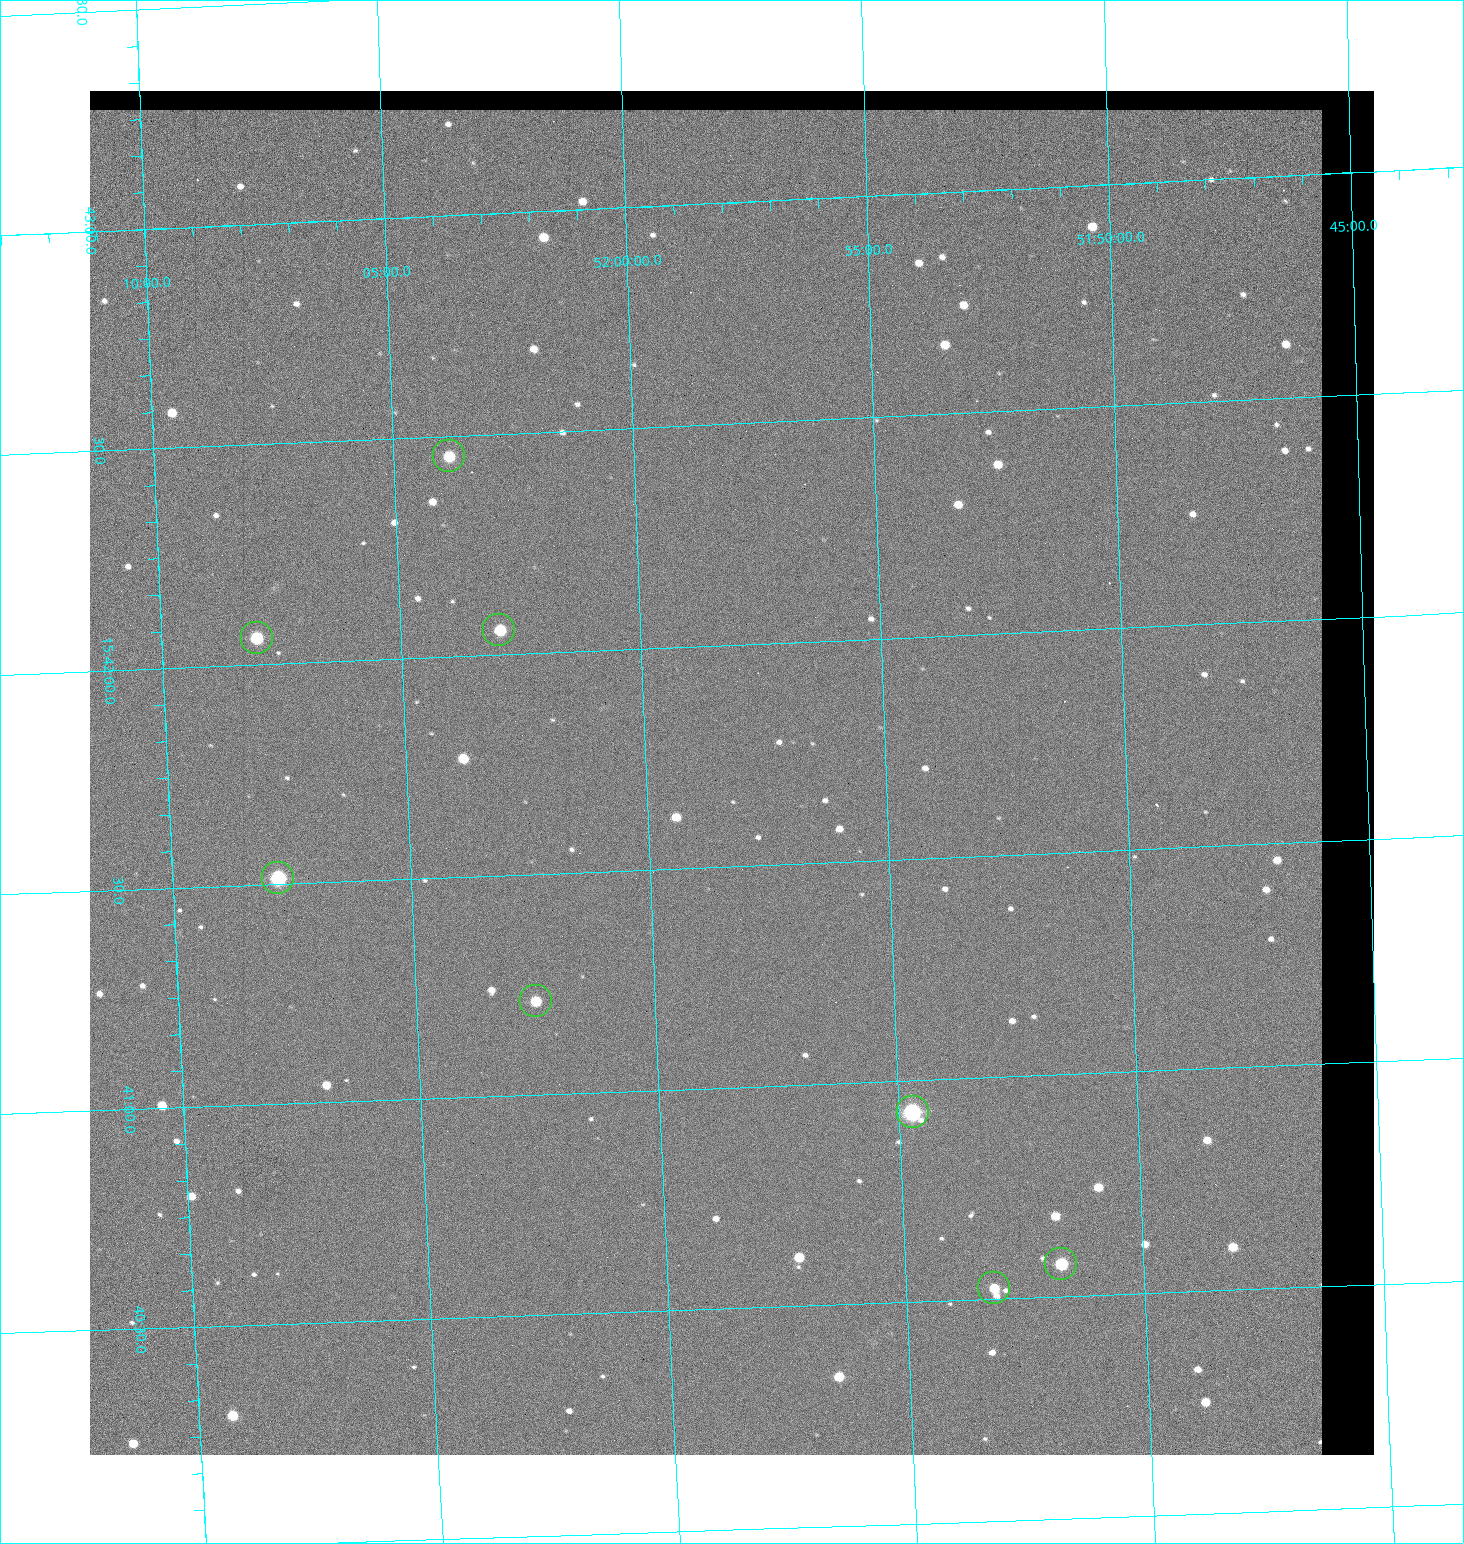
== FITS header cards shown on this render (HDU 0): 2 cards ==
NAXIS1  =                 1284 / length of data axis 1
NAXIS2  =                 1364 / length of data axis 2

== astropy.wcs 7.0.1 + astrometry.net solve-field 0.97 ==
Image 1284 x 1364 px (HDU 0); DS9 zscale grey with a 90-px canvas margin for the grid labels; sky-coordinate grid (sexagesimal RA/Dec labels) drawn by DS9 from the SOLVED WCS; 8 Tycho-2 reference stars matched to detected sources circled (green)
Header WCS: RA---TAN/DEC--TAN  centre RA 15:41:43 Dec +51:58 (235.43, +51.97 deg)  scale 1.26 arcsec/px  FOV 26.9' x 28.5'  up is +92 deg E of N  parity flipped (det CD > 0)
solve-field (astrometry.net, Tycho-2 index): VERIFIED the header's WCS against the Tycho-2 star catalogue (8 matches, 0 conflicts) and refined it, rather than solving blind
Solved WCS: RA---TAN-SIP/DEC--TAN-SIP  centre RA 15:41:43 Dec +51:58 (235.43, +51.97 deg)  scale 1.25 arcsec/px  FOV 26.8' x 28.5'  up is +92 deg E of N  parity flipped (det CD > 0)
The solver's refit moves the header's centre by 0.59 arcsec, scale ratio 0.9976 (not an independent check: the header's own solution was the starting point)
Tycho-2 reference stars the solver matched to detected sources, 8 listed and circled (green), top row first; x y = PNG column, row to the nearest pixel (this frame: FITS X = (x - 90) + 1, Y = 1364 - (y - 91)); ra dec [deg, ICRS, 3 dp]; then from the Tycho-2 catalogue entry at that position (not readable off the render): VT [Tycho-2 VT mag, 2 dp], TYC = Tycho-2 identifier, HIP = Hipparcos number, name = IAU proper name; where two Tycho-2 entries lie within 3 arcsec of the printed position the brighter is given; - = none
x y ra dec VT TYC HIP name
449 456 235.614 +52.064 11.61 3489-1132-1 - -
499 630 235.514 +52.049 11.19 3489-1407-1 - -
257 638 235.515 +52.133 11.12 3489-1380-1 - -
278 878 235.378 +52.130 9.31 3489-1322-1 76850 -
536 1001 235.303 +52.042 11.52 3489-958-1 - -
913 1112 235.232 +51.912 9.59 3489-824-1 - -
1061 1264 235.143 +51.862 10.97 3489-1016-1 - -
994 1288 235.131 +51.886 12.29 3489-908-1 - -